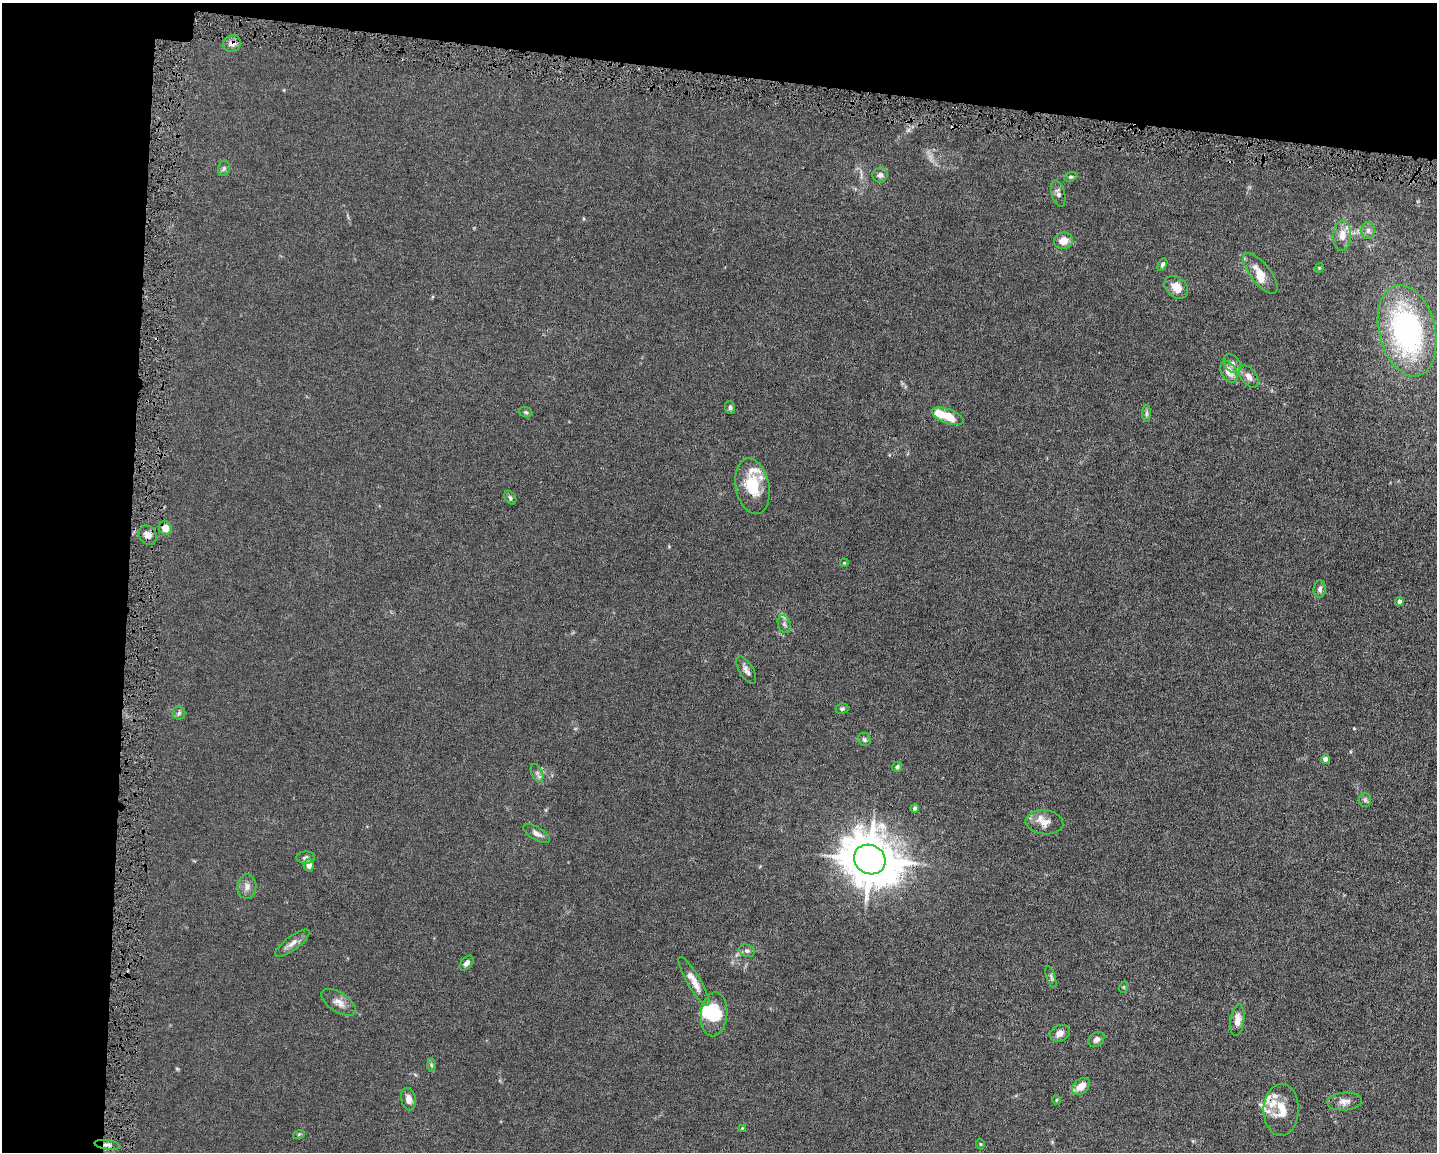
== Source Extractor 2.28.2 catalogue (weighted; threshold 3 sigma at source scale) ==
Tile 1 of 3 x 4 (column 1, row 1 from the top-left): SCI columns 218-1652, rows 3450-4599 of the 4629 x 4599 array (HDU 1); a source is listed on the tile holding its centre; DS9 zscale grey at full resolution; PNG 1439 x 1154 px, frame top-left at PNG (2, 3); each listed source drawn as its Kron ellipse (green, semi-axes under 4 px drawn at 4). Shown black and unused: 15% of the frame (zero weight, under 4 of 8 exposures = <1% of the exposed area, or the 3 px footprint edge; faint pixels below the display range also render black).
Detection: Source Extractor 2.28.2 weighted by HDU 2 'WHT'; one run over the whole footprint, this tile lists its part. Background 0.0149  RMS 0.0024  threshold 0.00965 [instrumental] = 3 sigma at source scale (4.09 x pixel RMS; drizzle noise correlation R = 1.36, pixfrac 0.8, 0.05/0.05 arcsec/px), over >= 5 px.
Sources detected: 75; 2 inside a brighter object's white glare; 1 cosmic-ray / hot-pixel residue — neither listed nor drawn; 8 inside a brighter listed object's ellipse — not listed separately; the other 64 listed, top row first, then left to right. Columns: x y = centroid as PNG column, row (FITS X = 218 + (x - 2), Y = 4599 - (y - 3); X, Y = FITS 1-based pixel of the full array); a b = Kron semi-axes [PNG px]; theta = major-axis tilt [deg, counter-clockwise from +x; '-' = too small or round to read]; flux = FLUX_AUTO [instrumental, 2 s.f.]
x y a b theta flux
232 44 9 8 - 1.2
224 168 8 6 73 0.51
880 175 7 7 - 0.77
1071 177 7 4 17 0.33
1058 194 13 6 -75 0.92
1368 231 8 6 88 0.8
1342 236 15 9 88 2.2
1063 241 9 8 - 2.3
1162 265 7 4 62 0.4
1319 268 5 4 - 0.22
1260 273 25 10 -51 3.1
1176 287 13 9 -42 2.5
1407 331 46 28 -76 44
1232 364 10 7 -49 0.99
1229 372 11 7 -60 2.4
1249 376 13 7 -52 1.2
730 407 6 5 - 0.45
526 412 7 5 -21 0.35
1146 414 8 4 89 0.41
948 416 17 7 -21 4.7
752 486 28 17 -78 7.1
510 498 7 5 -53 0.42
165 528 7 6 - 1.8
148 535 10 8 -58 1.1
844 563 4 3 - 0.19
1320 589 8 6 83 0.8
1399 601 4 4 - 0.67
784 624 9 6 -74 0.65
746 670 15 7 -59 1
842 709 6 5 - 0.4
179 713 6 6 - 0.47
864 739 7 6 - 0.43
1325 759 4 4 - 1.2
897 767 5 5 - 0.6
537 773 9 5 -64 0.63
1365 800 7 6 - 0.48
914 808 4 4 - 0.52
1044 822 19 12 -6 2.2
536 833 15 6 -32 1.1
306 858 9 6 0 0.67
870 859 16 14 -31 910
309 865 6 5 - 1.3
247 887 12 9 86 1.3
292 943 21 7 36 1.4
747 951 8 6 -19 0.55
466 963 8 5 50 0.76
1051 977 11 3 -72 0.44
694 981 28 6 -59 2.3
1124 987 5 3 - 0.21
339 1002 20 9 -33 1.8
714 1014 22 13 84 7
1237 1020 16 7 83 1.7
1060 1033 10 8 26 1.2
1096 1039 9 6 40 0.86
431 1065 6 4 -89 0.35
1081 1086 10 7 39 2.3
408 1099 11 7 -76 1.4
1056 1100 5 3 - 0.19
1344 1101 17 9 4 1.5
1281 1110 26 17 88 4.3
742 1128 4 4 - 0.18
299 1134 6 3 19 0.26
980 1144 5 3 - 0.17
107 1145 13 4 -8 0.85
Overlapping masked pixels (flux is a lower limit): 3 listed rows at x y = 232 44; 165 528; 107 1145